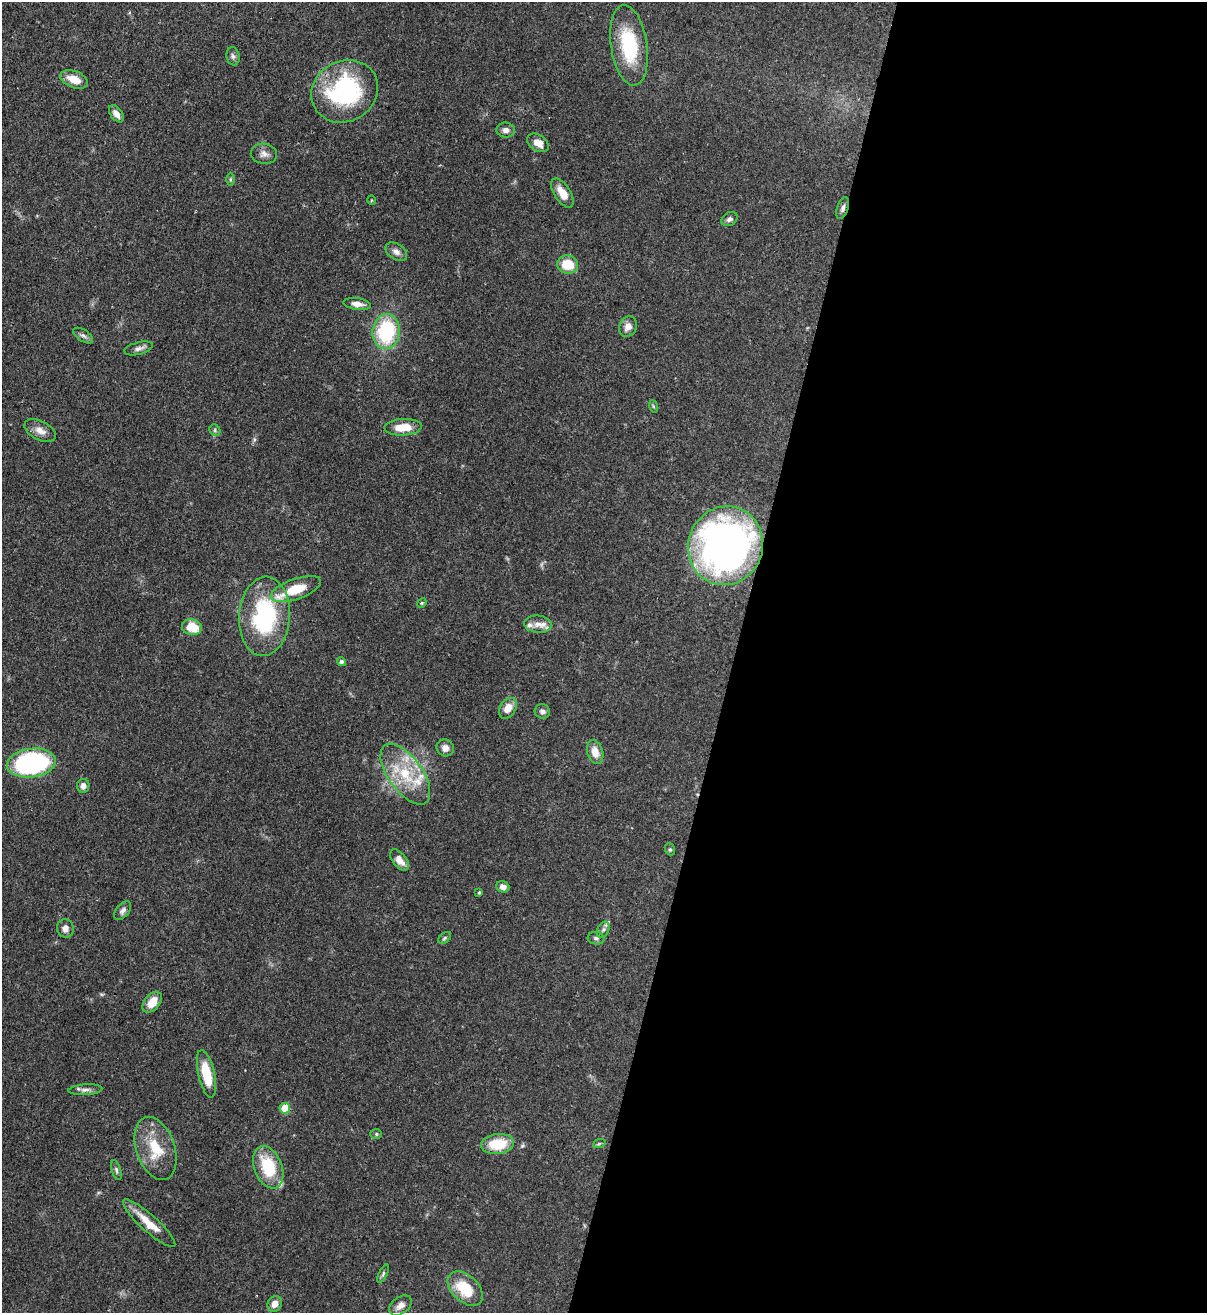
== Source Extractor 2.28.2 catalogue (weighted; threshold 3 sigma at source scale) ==
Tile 12 of 4 x 4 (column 4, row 3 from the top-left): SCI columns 3834-5038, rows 1341-2651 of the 5382 x 5303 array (HDU 1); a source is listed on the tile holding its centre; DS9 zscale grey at full resolution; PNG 1209 x 1315 px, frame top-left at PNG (2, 2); each listed source drawn as its Kron ellipse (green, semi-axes under 4 px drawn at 4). Shown black and unused: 39% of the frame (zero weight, under 3 of 4 exposures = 7% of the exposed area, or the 3 px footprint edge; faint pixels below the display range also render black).
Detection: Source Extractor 2.28.2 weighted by HDU 2 'WHT'; one run over the whole footprint, this tile lists its part. Background 0.0772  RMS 0.0038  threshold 0.0173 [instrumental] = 3 sigma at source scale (4.5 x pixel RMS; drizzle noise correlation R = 1.50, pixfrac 1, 0.05/0.05 arcsec/px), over >= 5 px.
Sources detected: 67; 5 inside a brighter listed object's ellipse — not listed separately; the other 62 listed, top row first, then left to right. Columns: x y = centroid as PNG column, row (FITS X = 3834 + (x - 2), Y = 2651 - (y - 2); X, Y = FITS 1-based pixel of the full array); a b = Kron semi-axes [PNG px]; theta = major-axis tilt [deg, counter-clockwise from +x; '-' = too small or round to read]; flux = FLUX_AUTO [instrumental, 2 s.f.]
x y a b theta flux
629 45 41 18 -81 26
233 56 9 6 -80 1.1
74 79 14 8 -21 5.8
345 91 34 30 30 53
116 114 10 6 -53 2.4
506 130 9 7 -8 1.8
538 143 12 8 -35 3.6
264 154 13 10 -10 2.3
230 179 6 4 -90 0.6
562 193 16 8 -57 4.6
371 200 5 3 - 0.31
843 208 11 5 72 1.4
729 219 9 6 30 1.3
396 252 12 7 -34 2.1
568 265 10 9 - 9.5
357 304 14 6 -8 2.6
628 327 10 8 60 3
386 331 17 13 84 31
83 336 11 5 -33 1.2
139 348 15 6 14 1.8
653 406 6 4 -72 0.57
403 427 18 8 3 7.6
40 430 17 9 -27 3.4
215 430 6 5 - 0.69
725 546 39 37 68 190
296 589 26 10 19 10
422 603 5 4 - 0.5
264 616 40 25 86 41
538 624 14 8 -5 3.2
192 627 10 8 -14 9
341 662 5 4 - 0.89
508 708 11 8 57 4.3
542 711 8 7 - 1.4
445 748 9 8 - 2.6
595 752 12 8 -74 4.5
31 763 24 14 7 66
405 774 35 17 -54 17
83 786 7 6 - 2
670 849 6 5 - 0.62
399 860 12 6 -52 3.6
503 887 7 5 -22 2
479 892 3 3 - 0.41
123 911 11 6 50 1.4
65 928 9 8 - 2.3
603 930 9 5 64 1.2
445 938 7 4 37 0.66
596 938 8 6 -6 1.1
152 1002 12 7 50 5.9
206 1074 24 8 -78 11
85 1090 17 5 4 1.8
285 1108 5 5 - 12
376 1134 6 5 - 0.58
498 1144 16 10 6 12
599 1144 6 4 20 0.5
156 1148 33 19 -71 13
268 1167 22 14 -69 17
116 1170 10 4 -73 0.91
149 1223 34 8 -42 7.3
383 1274 10 4 65 0.79
465 1289 21 13 -43 13
275 1304 8 7 - 3
400 1305 12 8 38 2.6
Overlapping masked pixels (flux is a lower limit): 2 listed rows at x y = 843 208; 725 546